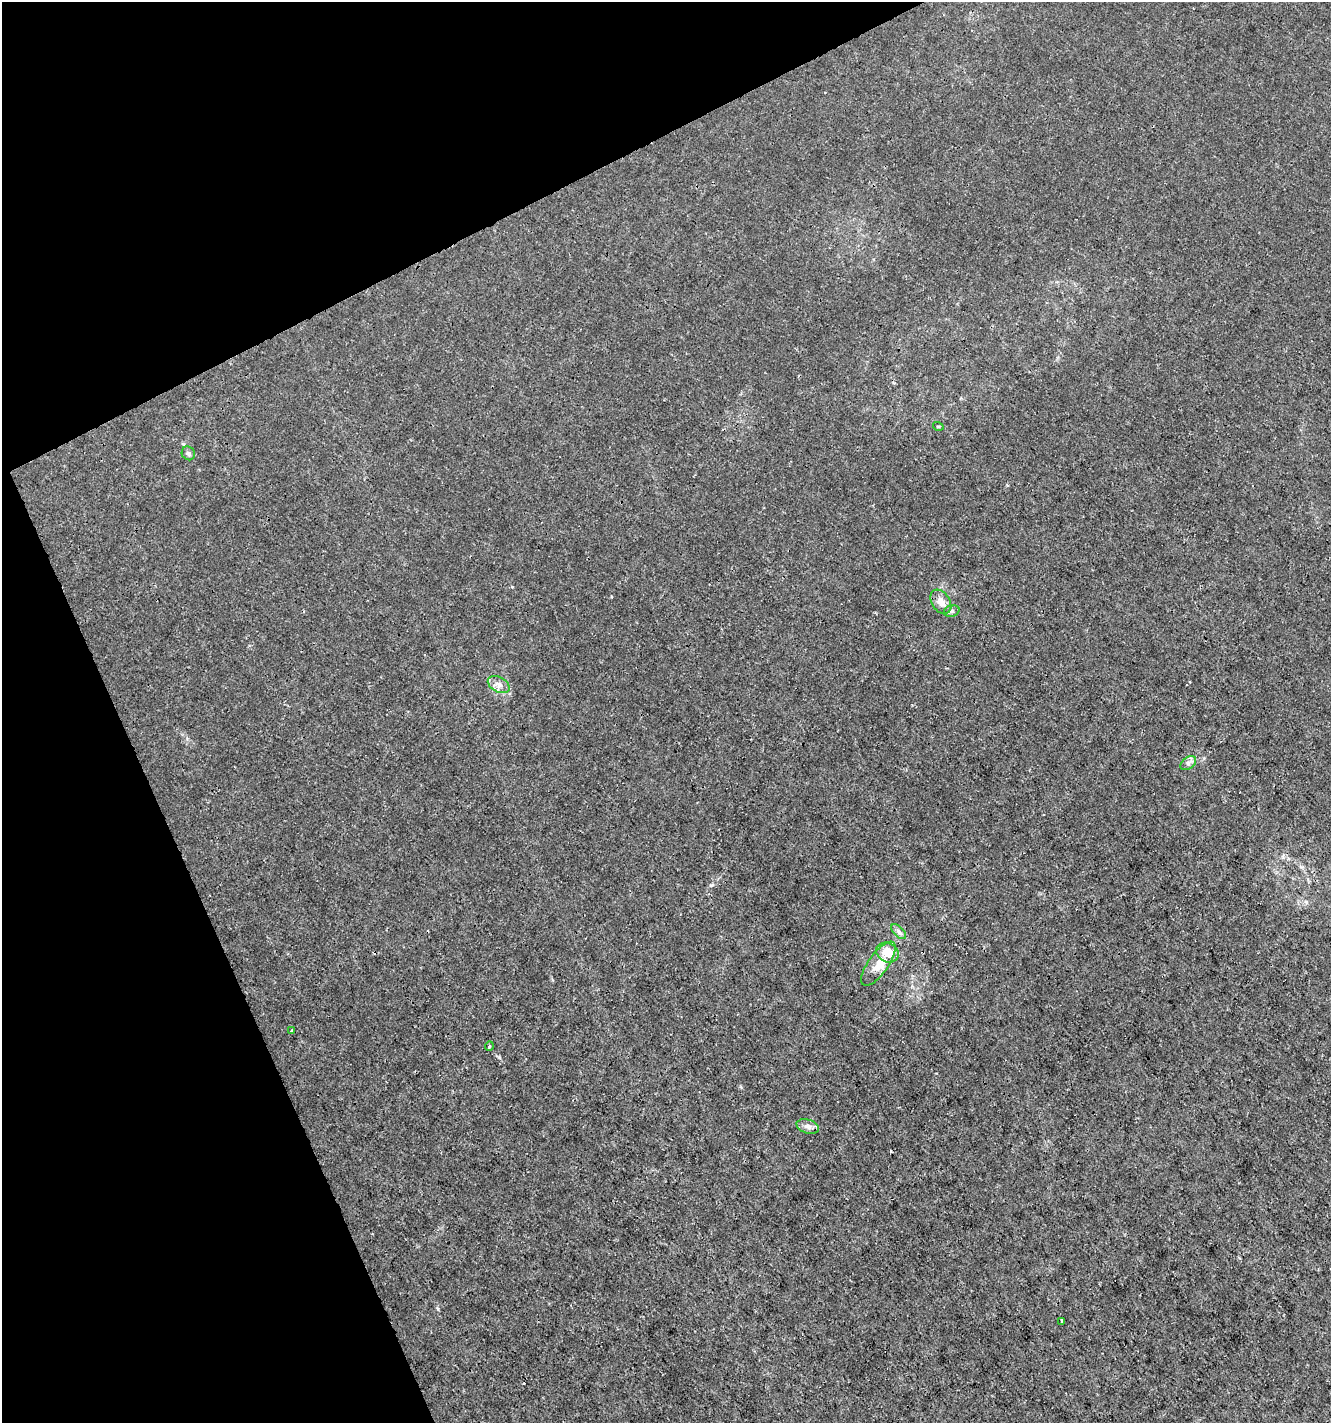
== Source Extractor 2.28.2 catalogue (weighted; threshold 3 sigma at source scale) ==
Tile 5 of 4 x 4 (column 1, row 2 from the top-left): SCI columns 94-1422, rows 2848-4268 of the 5560 x 5690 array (HDU 1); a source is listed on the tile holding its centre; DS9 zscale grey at full resolution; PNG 1333 x 1425 px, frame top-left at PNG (2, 2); each listed source drawn as its Kron ellipse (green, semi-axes under 4 px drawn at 4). Shown black and unused: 23% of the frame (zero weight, under 3 of 4 exposures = <1% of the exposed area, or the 3 px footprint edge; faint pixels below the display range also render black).
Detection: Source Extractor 2.28.2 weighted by HDU 2 'WHT'; one run over the whole footprint, this tile lists its part. Background 1.03e-04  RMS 9.4e-04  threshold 0.00422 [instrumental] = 3 sigma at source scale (4.5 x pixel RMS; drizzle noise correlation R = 1.50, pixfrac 1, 0.0396/0.0396 arcsec/px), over >= 5 px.
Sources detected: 15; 2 cosmic-ray / hot-pixel residue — neither listed nor drawn; the other 13 listed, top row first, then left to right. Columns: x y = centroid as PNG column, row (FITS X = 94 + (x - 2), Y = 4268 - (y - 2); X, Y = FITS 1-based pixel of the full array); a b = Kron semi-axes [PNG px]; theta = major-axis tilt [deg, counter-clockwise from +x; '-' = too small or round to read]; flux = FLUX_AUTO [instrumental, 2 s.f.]
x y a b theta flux
938 426 5 3 - 0.083
188 453 7 6 - 0.23
941 602 13 9 -57 0.83
952 611 8 5 17 0.21
499 684 12 7 -29 0.52
1188 763 9 5 37 0.3
899 932 9 5 -46 0.27
887 953 12 9 -25 1.9
878 964 26 10 55 1.4
292 1031 3 3 - 0.14
489 1046 5 3 - 0.089
808 1126 11 7 -18 0.43
1062 1321 3 2 - 0.088
Unlisted compact peaks at least as high as the median listed source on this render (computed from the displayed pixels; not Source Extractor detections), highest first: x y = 711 885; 499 1057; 438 1309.